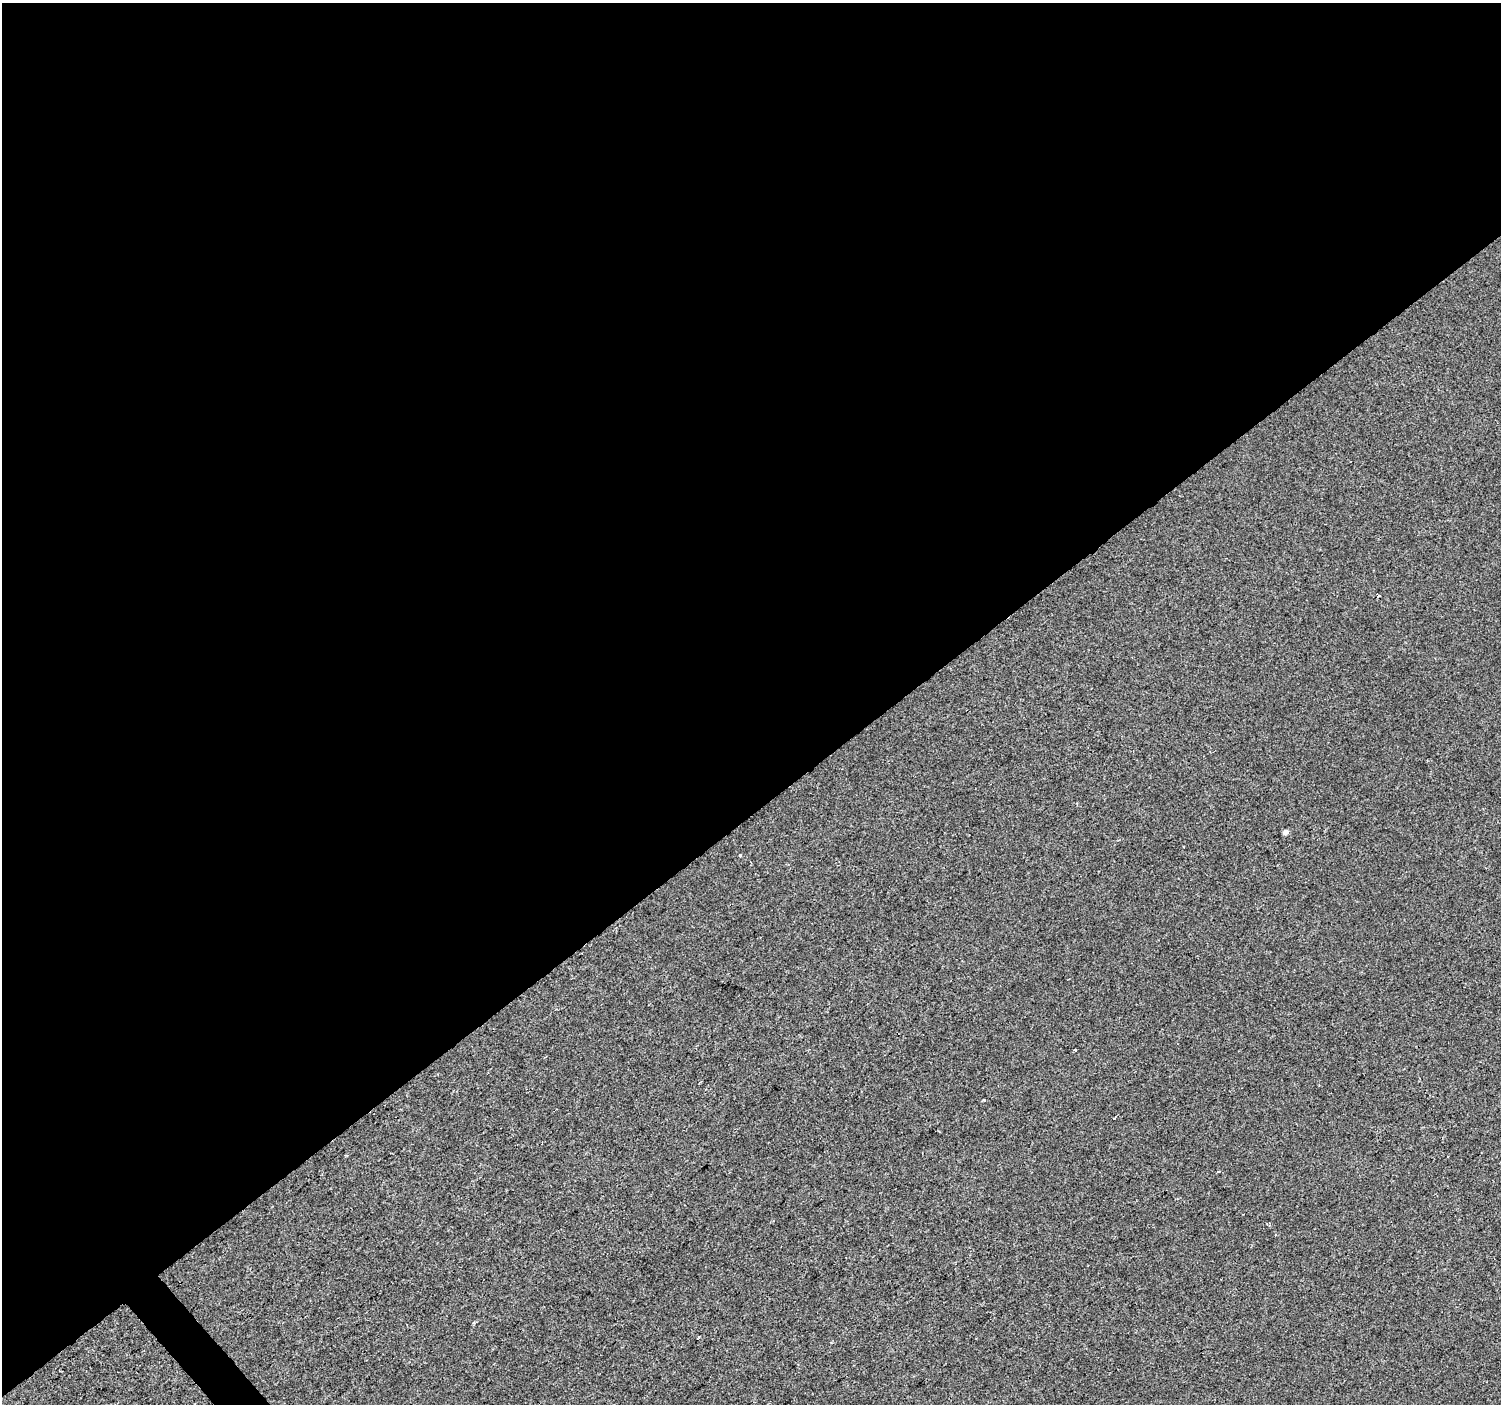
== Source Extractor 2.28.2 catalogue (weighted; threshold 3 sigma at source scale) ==
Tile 2 of 4 x 4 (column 2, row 1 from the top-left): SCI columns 1504-3002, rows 4412-5813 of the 6000 x 5953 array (HDU 1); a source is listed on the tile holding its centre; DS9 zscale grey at full resolution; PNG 1503 x 1406 px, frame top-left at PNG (2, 3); no overlay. Shown black and unused: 58% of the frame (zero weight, under 2 of 3 exposures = <1% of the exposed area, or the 3 px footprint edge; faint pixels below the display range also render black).
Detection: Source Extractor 2.28.2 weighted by HDU 2 'WHT'; one run over the whole footprint, this tile lists its part. Background -4.67e-05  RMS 0.0042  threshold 0.0187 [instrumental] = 3 sigma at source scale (4.5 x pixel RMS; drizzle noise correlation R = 1.50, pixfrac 1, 0.0396/0.0396 arcsec/px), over >= 5 px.
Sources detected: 8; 1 cosmic-ray / hot-pixel residue — not listed; the other 7 listed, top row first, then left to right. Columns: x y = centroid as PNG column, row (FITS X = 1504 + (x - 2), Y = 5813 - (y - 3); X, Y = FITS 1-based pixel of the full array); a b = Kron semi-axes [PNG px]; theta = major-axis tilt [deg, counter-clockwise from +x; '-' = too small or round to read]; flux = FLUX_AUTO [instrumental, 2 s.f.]
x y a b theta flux
1378 595 3 3 - 0.84
1077 803 3 3 - 0.41
1285 832 5 5 - 1.8
740 855 3 3 - 1.7
1075 1050 3 2 - 0.73
1114 1118 3 3 - 0.72
1448 1156 2 2 - 0.45